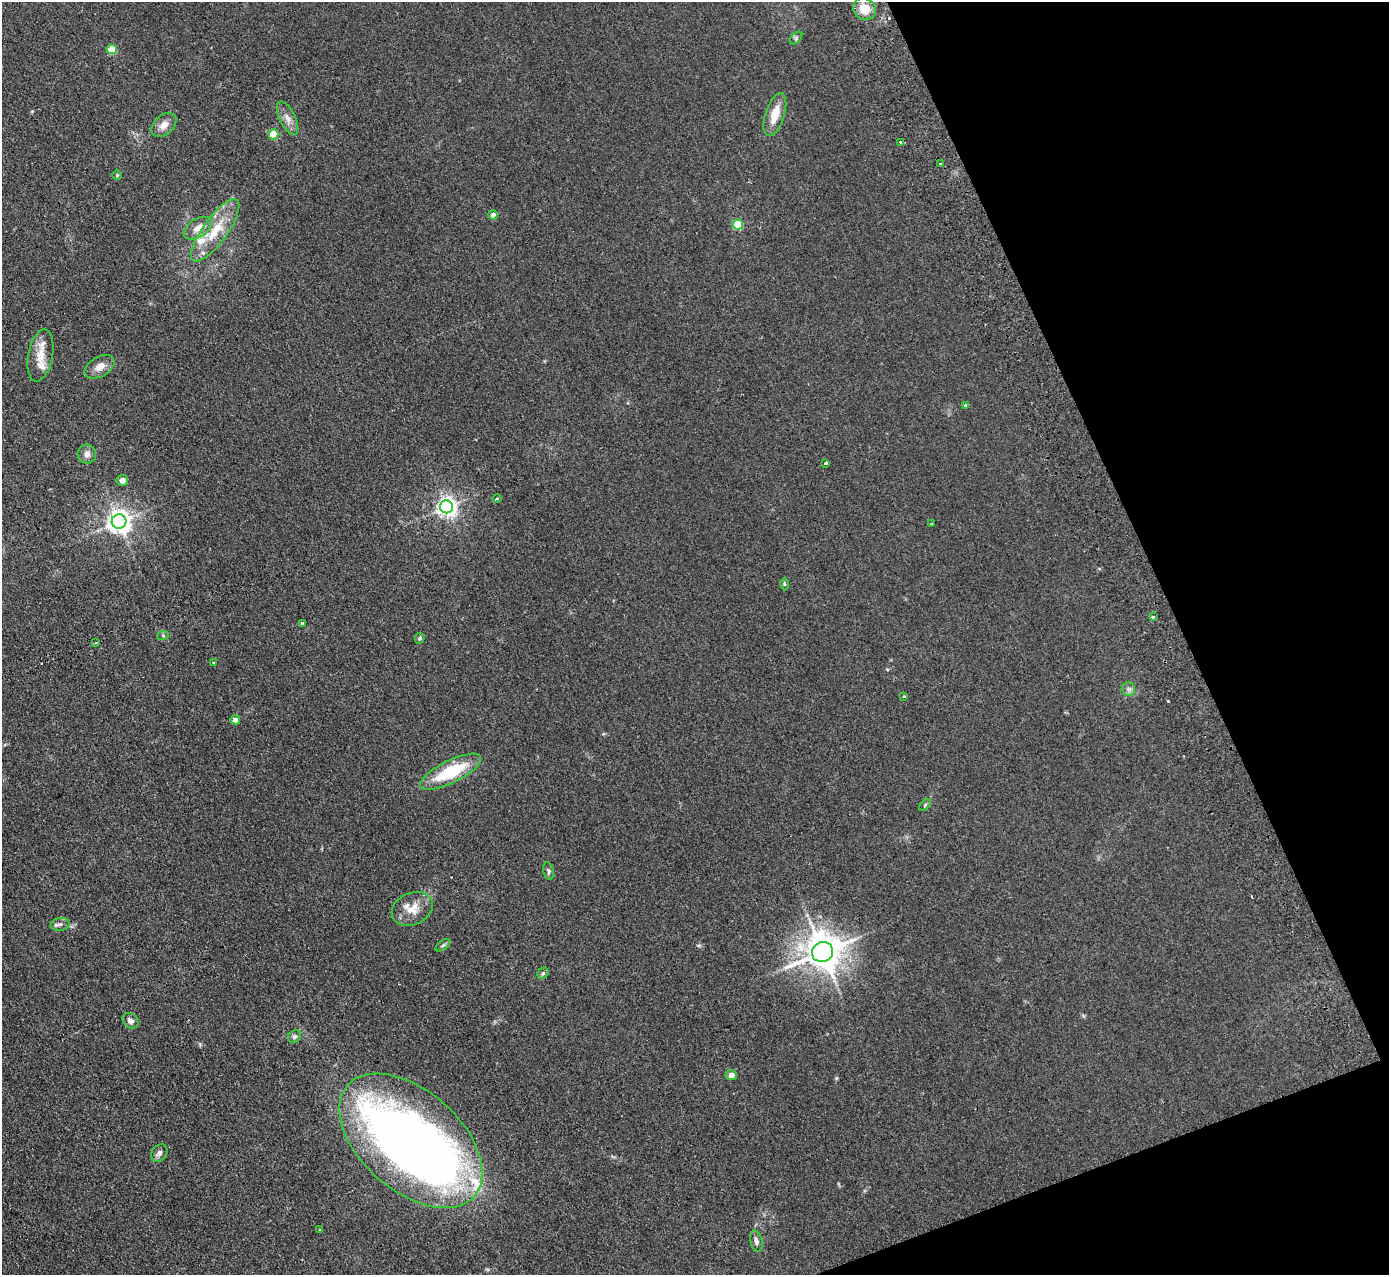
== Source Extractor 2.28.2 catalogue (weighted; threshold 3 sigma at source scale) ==
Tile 12 of 4 x 4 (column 4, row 3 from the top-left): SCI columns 4215-5601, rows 1455-2727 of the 5655 x 5585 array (HDU 1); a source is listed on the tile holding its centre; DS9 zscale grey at full resolution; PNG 1391 x 1277 px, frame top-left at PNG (2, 2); each listed source drawn as its Kron ellipse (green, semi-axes under 4 px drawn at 4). Shown black and unused: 19% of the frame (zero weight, under 2 of 3 exposures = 3% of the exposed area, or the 3 px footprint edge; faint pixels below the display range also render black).
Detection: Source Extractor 2.28.2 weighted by HDU 2 'WHT'; one run over the whole footprint, this tile lists its part. Background 0.0619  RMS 0.0074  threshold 0.0333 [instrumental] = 3 sigma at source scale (4.5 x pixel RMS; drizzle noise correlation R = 1.50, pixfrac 1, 0.05/0.05 arcsec/px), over >= 5 px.
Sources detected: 58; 2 inside a brighter object's white glare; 4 cosmic-ray / hot-pixel residue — neither listed nor drawn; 3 inside a brighter listed object's ellipse — not listed separately; the other 49 listed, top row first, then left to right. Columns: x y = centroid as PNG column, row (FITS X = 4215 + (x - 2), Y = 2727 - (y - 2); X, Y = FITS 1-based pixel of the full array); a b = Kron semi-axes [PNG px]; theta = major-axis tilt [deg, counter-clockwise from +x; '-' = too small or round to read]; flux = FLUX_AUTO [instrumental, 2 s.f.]
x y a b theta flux
864 9 12 10 -30 12
796 38 7 4 45 1.3
112 49 5 4 - 19
775 114 22 9 72 13
287 118 18 8 -64 5.3
164 125 14 9 43 5.9
273 134 5 5 - 18
900 142 3 3 - 1.8
940 164 3 2 - 0.7
117 175 5 4 - 0.82
493 215 4 4 - 4.7
738 225 5 5 - 32
198 228 15 9 33 6.4
215 230 37 12 54 22
40 355 26 12 79 12
99 367 16 9 30 6.1
966 405 4 3 - 0.83
87 454 9 9 - 3.8
826 463 4 3 - 1.8
122 480 6 5 - 3.6
497 498 4 3 - 0.7
446 507 6 6 - 370
119 521 7 7 - 580
931 524 3 2 - 0.96
784 584 6 4 -90 0.89
1153 616 3 3 - 7.3
303 623 3 3 - 3.2
163 635 6 4 20 0.98
420 638 5 4 - 1.1
95 643 3 2 - 0.83
213 663 3 2 - 0.53
1129 689 7 6 - 1.9
904 696 3 3 - 0.74
235 720 5 4 - 5.1
451 772 33 11 26 37
925 805 7 4 46 0.98
548 871 9 5 -77 1.6
412 909 21 16 24 13
60 924 9 6 10 2.3
443 945 8 4 36 1.3
823 952 11 10 - 1600
543 973 6 5 - 1.1
130 1021 9 7 -40 2.8
295 1036 7 5 42 2
731 1075 5 5 - 3.7
411 1141 84 50 -41 560
159 1153 9 7 51 2.9
320 1229 3 3 - 0.6
756 1241 11 6 -77 2.5